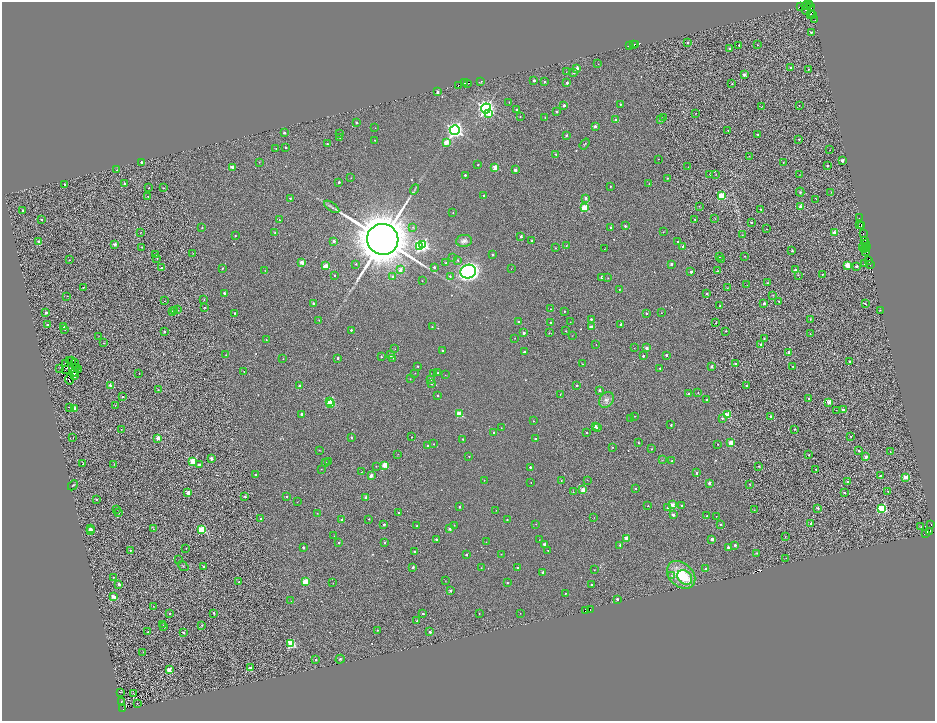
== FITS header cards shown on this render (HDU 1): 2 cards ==
NAXIS1  =                 1865
NAXIS2  =                 1437

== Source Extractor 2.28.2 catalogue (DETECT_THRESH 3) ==
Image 1865 x 1437 px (HDU 1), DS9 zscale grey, zoomed out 1/2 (1 PNG px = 2 x 2 image px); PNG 937 x 723 px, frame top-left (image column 1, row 1437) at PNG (2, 2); each listed source drawn as its Kron ellipse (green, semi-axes under 4 px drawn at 4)
Background 1.09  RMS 3.2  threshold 9.72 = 3 sigma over >= 5 px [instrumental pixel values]
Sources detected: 607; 113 cannot appear on this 1/2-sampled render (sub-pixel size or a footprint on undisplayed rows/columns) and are neither listed nor drawn; the other 494 listed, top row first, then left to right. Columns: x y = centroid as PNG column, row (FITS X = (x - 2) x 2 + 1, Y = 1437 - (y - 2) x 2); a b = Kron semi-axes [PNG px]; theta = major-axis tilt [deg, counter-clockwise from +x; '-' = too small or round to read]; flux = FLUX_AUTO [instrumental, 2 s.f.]
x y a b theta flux
806 5 4 2 - 5.4e+03
810 5 3 2 - 3.2e+03
801 7 3 1 - 1.2e+04
811 7 2 1 - 1.0e+04
806 11 4 2 - 3.8e+03
811 14 2 2 - 2.8e+02
813 14 3 2 - 5.2e+03
814 20 2 1 - 1.5e+03
811 32 2 2 - 1.8e+03
688 42 2 2 - 1.0e+03
635 44 2 1 - 1.6e+03
634 45 2 1 - 3.8e+03
739 45 2 2 - 9.4e+02
757 45 2 1 - 2.4e+02
629 46 2 1 - 3.7e+03
730 49 2 2 - 9.0e+02
598 64 2 1 - 1.5e+02
577 68 2 2 - 7.3e+03
791 68 2 2 - 1.3e+03
808 69 2 2 - 4.7e+02
566 72 2 1 - 2.7e+02
574 72 2 2 - 2.3e+03
744 75 2 2 - 6.1e+03
534 80 2 2 - 2.2e+03
481 81 3 2 - 6.1e+02
545 82 2 2 - 1.6e+03
465 83 3 1 - 1.6e+03
467 83 2 1 - 4.0e+03
567 83 2 2 - 2.3e+03
732 84 2 2 - 7.9e+02
458 85 3 1 - 7.0e+03
438 92 2 2 - 4.8e+03
509 102 2 2 - 2.4e+02
620 104 2 2 - 7.0e+02
564 105 2 2 - 3.5e+03
799 106 2 1 - 1.8e+02
761 107 3 2 - 2.5e+02
486 108 5 5 - 2.2e+05
517 109 2 2 - 1.5e+03
556 112 2 2 - 1.0e+03
489 113 3 3 - 1.1e+04
696 113 2 1 - 3.0e+02
520 116 2 2 - 4.5e+02
545 117 2 2 - 3.1e+02
664 117 2 2 - 4.4e+02
616 120 2 2 - 1.5e+03
660 120 2 2 - 1.3e+03
356 123 2 2 - 1.5e+03
595 126 2 2 - 3.3e+03
375 128 2 2 - 2.0e+02
455 130 5 5 - 2.0e+05
728 130 2 2 - 3.6e+02
284 133 2 2 - 1.6e+03
340 134 2 1 - 2.3e+02
566 135 2 2 - 1.1e+03
758 135 2 2 - 5.9e+02
340 138 2 2 - 2.5e+02
799 139 2 2 - 8.2e+02
375 140 2 2 - 4.1e+02
446 142 3 2 - 1.4e+04
327 144 2 2 - 1.2e+03
585 144 6 2 53 5.8e+02
286 148 2 2 - 1.0e+03
276 149 2 1 - 2.7e+02
830 150 2 1 - 1.3e+02
556 154 2 2 - 1.4e+03
749 156 2 2 - 3.1e+02
658 159 2 1 - 1.6e+02
842 160 2 2 - 3.3e+03
142 162 2 2 - 1.2e+03
259 162 2 2 - 3.2e+02
783 162 2 2 - 2.6e+02
478 165 2 2 - 7.9e+02
827 166 2 2 - 1.0e+03
232 167 3 2 - 4.2e+03
495 167 2 2 - 1.2e+04
688 167 2 1 - 1.2e+03
117 170 2 2 - 4.5e+02
515 170 2 2 - 4.3e+03
710 174 2 2 - 7.7e+02
465 175 2 2 - 1.3e+03
716 175 2 2 - 2.4e+02
800 175 2 1 - 1.5e+02
351 178 2 1 - 2.1e+02
668 178 3 2 - 5.1e+02
339 182 2 2 - 1.1e+03
124 183 2 2 - 9.5e+02
64 184 2 2 - 9.8e+02
649 184 2 1 - 2.3e+02
610 187 2 1 - 4.3e+02
149 188 2 2 - 3.9e+02
163 188 2 2 - 5.0e+02
414 189 5 2 - 7.5e+02
800 192 4 3 - 8.7e+02
831 192 3 2 - 3.7e+02
148 196 2 2 - 3.9e+02
484 196 2 2 - 2.3e+03
722 196 3 3 - 3.3e+04
586 198 2 2 - 3.7e+03
290 199 2 2 - 1.0e+03
816 199 2 2 - 2.6e+02
699 206 2 2 - 4.0e+02
332 207 9 3 -35 1.3e+03
801 207 2 2 - 7.4e+03
584 208 3 3 - 2.6e+04
761 209 2 2 - 6.3e+02
23 210 2 2 - 5.6e+02
453 213 2 2 - 3.7e+02
859 218 2 1 - 7.1e+02
42 219 2 2 - 1.0e+03
695 219 2 2 - 5.8e+02
715 219 2 1 - 1.5e+02
279 220 2 2 - 5.5e+02
751 222 2 2 - 1.1e+03
859 225 2 1 - 1.5e+03
625 226 2 2 - 1.4e+03
861 226 3 2 - 3.9e+03
413 227 3 3 - 6.6e+02
611 227 2 2 - 5.5e+02
202 228 2 2 - 3.8e+02
767 229 2 2 - 2.1e+02
663 232 2 2 - 2.7e+02
834 232 2 2 - 5.1e+03
140 233 2 1 - 2.3e+02
275 233 2 2 - 3.8e+02
863 234 2 1 - 3.3e+03
742 235 3 2 - 2.2e+02
235 236 2 2 - 8.2e+02
521 236 2 2 - 1.8e+03
383 239 16 15 - 2.9e+06
865 240 2 1 - 9.1e+02
334 241 2 2 - 3.6e+03
464 241 8 6 6 2.8e+03
532 241 2 2 - 8.5e+02
677 241 2 2 - 5.1e+02
39 242 2 2 - 6.8e+03
865 243 2 1 - 3.2e+03
115 244 2 2 - 5.0e+03
422 245 4 3 - 1.0e+05
566 246 2 2 - 3.8e+02
142 247 2 2 - 4.3e+02
420 247 4 3 - 3.9e+04
683 247 2 2 - 2.8e+03
863 247 3 1 - 1.4e+03
866 247 3 1 - 1.8e+02
555 248 2 2 - 4.6e+02
604 249 2 1 - 2.2e+02
867 249 2 1 - 9.0e+03
865 250 2 1 - 1.4e+03
792 251 2 2 - 1.7e+03
865 252 2 1 - 1.2e+03
193 253 2 2 - 2.1e+02
155 254 2 2 - 6.0e+02
493 255 2 2 - 1.4e+03
745 256 2 1 - 3.3e+02
719 257 2 2 - 5.3e+02
453 258 2 2 - 2.9e+02
157 259 2 1 - 2.8e+02
69 260 2 2 - 3.5e+02
458 260 3 3 - 6.5e+02
721 260 2 2 - 8.6e+02
868 261 2 1 - 1.1e+03
302 263 2 2 - 1.2e+04
446 263 2 2 - 8.8e+02
356 264 2 2 - 7.6e+02
671 264 2 2 - 2.3e+03
864 264 2 2 - 1.9e+02
847 265 2 2 - 1.3e+04
870 265 2 2 - 1.1e+04
326 266 3 2 - 1.3e+04
856 266 2 2 - 2.4e+03
434 267 2 2 - 2.2e+03
161 268 2 2 - 5.6e+02
222 268 2 2 - 6.1e+02
511 269 2 2 - 1.7e+02
400 270 2 2 - 5.0e+03
795 270 2 2 - 3.1e+03
265 271 2 1 - 1.5e+02
468 271 8 6 19 4.9e+05
691 271 2 2 - 2.6e+03
717 271 2 2 - 5.6e+02
822 274 2 2 - 4.8e+02
334 275 2 2 - 5.7e+02
798 275 2 2 - 3.1e+02
392 276 2 2 - 1.7e+03
450 276 2 2 - 8.3e+02
601 277 2 2 - 1.8e+03
608 278 2 1 - 1.8e+02
422 281 2 1 - 3.5e+02
767 283 3 2 - 4.6e+02
747 285 2 1 - 2.0e+02
83 287 2 2 - 5.2e+02
727 288 2 2 - 2.7e+02
619 290 2 2 - 3.9e+02
224 293 2 2 - 1.4e+03
707 293 2 2 - 1.8e+03
773 295 3 2 - 2.4e+02
67 296 2 1 - 3.1e+02
204 299 2 2 - 5.6e+02
164 301 2 2 - 1.4e+02
779 301 2 1 - 3.9e+02
313 303 2 2 - 1.7e+03
764 303 2 2 - 2.6e+03
865 304 3 2 - 5.5e+02
720 306 2 2 - 6.3e+02
205 307 2 2 - 5.0e+02
550 309 2 1 - 2.5e+02
177 310 2 2 - 7.4e+02
880 310 2 1 - 2.4e+02
172 311 2 2 - 3.0e+02
175 311 2 2 - 2.4e+03
564 311 2 2 - 6.9e+02
46 312 2 2 - 2.7e+03
235 313 2 2 - 8.6e+02
646 313 2 2 - 7.0e+02
661 313 2 1 - 2.7e+02
591 319 2 2 - 1.1e+03
810 319 2 2 - 4.2e+02
319 320 3 2 - 4.0e+02
519 322 2 2 - 1.6e+03
550 322 2 2 - 1.1e+03
570 322 2 2 - 2.4e+02
716 323 2 2 - 3.3e+02
621 324 2 2 - 3.9e+03
47 325 2 2 - 1.5e+03
63 326 2 2 - 1.4e+03
432 327 2 2 - 6.3e+02
591 327 2 2 - 6.5e+03
65 329 2 2 - 5.5e+02
351 330 2 2 - 1.2e+03
164 331 2 2 - 5.6e+02
566 331 2 2 - 4.1e+02
726 331 2 2 - 4.7e+02
524 333 2 2 - 3.0e+03
549 333 2 2 - 2.4e+02
810 334 2 1 - 8.1e+03
99 336 2 1 - 1.6e+02
572 336 2 1 - 1.5e+02
515 338 2 2 - 1.8e+02
764 338 2 2 - 6.6e+02
266 339 2 2 - 2.2e+02
103 343 2 2 - 4.3e+02
596 345 2 1 - 1.3e+02
761 345 2 2 - 5.3e+03
634 348 2 1 - 1.7e+02
646 348 2 2 - 4.8e+03
395 349 2 2 - 2.8e+02
443 350 2 2 - 1.1e+03
524 352 2 2 - 2.2e+03
788 352 2 2 - 1.8e+03
226 355 2 1 - 3.0e+02
390 355 2 2 - 5.1e+03
666 355 2 2 - 1.9e+03
643 356 2 2 - 1.9e+03
381 357 2 2 - 6.7e+02
283 358 2 1 - 1.7e+02
338 358 2 2 - 2.0e+03
392 358 3 3 - 7.8e+02
70 360 2 1 - 1.9e+02
71 360 2 1 - 1.8e+02
850 362 2 2 - 2.2e+03
65 364 3 1 - 2.3e+02
75 364 5 1 - 4.7e+02
582 364 2 2 - 5.3e+02
736 364 2 2 - 4.2e+03
418 366 2 2 - 5.0e+02
712 366 2 2 - 3.8e+03
793 366 2 2 - 7.6e+02
77 367 4 1 - 2.6e+02
660 368 2 2 - 6.6e+02
60 369 2 1 - 1.5e+02
66 369 2 1 - 2.2e+02
79 369 2 1 - 2.2e+02
244 371 2 1 - 2.9e+02
73 373 4 3 - 5.4e+02
139 373 2 1 - 5.0e+02
415 373 2 1 - 1.7e+02
434 373 2 1 - 4.0e+02
438 373 2 2 - 8.6e+02
445 375 2 2 - 1.7e+02
75 376 3 1 - 3.3e+02
70 379 6 1 79 4.3e+02
410 379 2 1 - 3.0e+02
430 379 2 2 - 1.6e+03
431 383 2 2 - 2.1e+03
110 385 2 2 - 3.9e+03
577 385 2 2 - 9.3e+02
300 386 2 2 - 5.3e+03
746 386 2 2 - 1.3e+03
158 390 2 2 - 3.0e+02
600 390 2 2 - 2.2e+03
698 393 2 2 - 5.3e+02
560 394 2 1 - 2.8e+02
688 394 2 2 - 2.5e+03
123 396 2 2 - 6.1e+02
438 396 2 2 - 6.3e+02
809 399 2 2 - 1.5e+03
606 400 8 6 51 3.0e+03
706 400 2 2 - 1.1e+03
329 401 3 3 - 4.6e+04
829 402 2 2 - 8.5e+03
331 404 3 2 - 6.2e+03
115 405 2 1 - 1.6e+02
70 407 2 2 - 6.6e+02
75 408 2 2 - 2.1e+03
836 410 2 1 - 1.6e+02
843 410 2 2 - 5.8e+03
301 414 2 2 - 2.2e+03
459 414 3 3 - 2.7e+04
727 415 3 3 - 2.1e+04
635 416 2 1 - 3.7e+02
771 417 2 2 - 2.6e+03
722 418 3 3 - 9.2e+02
630 419 2 2 - 4.2e+02
533 421 2 2 - 2.5e+02
671 425 2 2 - 1.1e+03
595 426 2 2 - 3.5e+03
501 428 2 1 - 2.7e+02
597 428 2 2 - 3.7e+03
121 429 2 1 - 2.6e+02
794 429 2 2 - 4.5e+02
494 433 2 2 - 9.4e+02
586 433 2 2 - 7.2e+02
851 436 2 2 - 4.4e+02
351 437 2 2 - 1.8e+03
412 437 2 1 - 2.8e+02
73 438 2 1 - 1.8e+02
158 438 2 2 - 1.3e+04
463 439 2 2 - 7.3e+02
535 439 2 2 - 1.3e+03
731 442 2 2 - 1.2e+04
638 443 2 2 - 6.8e+02
434 444 2 1 - 3.8e+02
718 444 2 1 - 3.1e+02
428 446 2 2 - 2.9e+03
612 447 2 2 - 3.3e+02
652 449 2 2 - 4.4e+02
319 450 2 1 - 1.8e+02
859 451 2 2 - 1.3e+03
890 451 2 1 - 3.4e+02
398 454 2 1 - 1.3e+02
809 455 2 2 - 9.3e+02
469 456 2 2 - 6.3e+02
866 457 2 2 - 5.3e+03
211 458 2 2 - 4.1e+03
662 460 3 2 - 3.6e+02
193 461 3 3 - 2.5e+04
329 461 2 2 - 3.3e+02
672 461 3 2 - 8.3e+02
325 462 2 2 - 3.6e+02
83 463 3 2 - 5.2e+02
114 465 2 1 - 2.0e+02
199 465 2 2 - 2.9e+03
384 465 2 2 - 1.4e+04
376 466 2 2 - 2.8e+02
759 466 2 2 - 5.1e+02
530 467 2 2 - 1.5e+03
321 469 2 1 - 2.0e+02
816 469 2 2 - 7.8e+02
361 472 2 2 - 2.6e+02
697 473 2 2 - 1.3e+03
256 475 2 2 - 1.2e+03
371 475 2 2 - 6.7e+03
880 476 2 2 - 1.5e+03
906 477 2 2 - 1.1e+04
484 480 2 2 - 3.1e+02
561 480 2 2 - 4.3e+02
587 480 2 2 - 2.4e+02
848 482 2 2 - 3.5e+03
531 483 2 1 - 2.7e+02
709 483 2 2 - 3.9e+03
749 484 2 2 - 3.1e+02
73 485 6 2 45 5.0e+02
635 488 2 2 - 6.0e+02
583 490 2 2 - 1.3e+04
888 491 2 2 - 4.7e+02
188 492 2 2 - 8.7e+03
573 492 2 1 - 2.5e+02
845 493 2 2 - 1.2e+03
245 496 2 2 - 2.0e+03
286 496 2 2 - 7.2e+02
366 497 2 2 - 5.9e+03
96 499 2 2 - 9.7e+02
297 502 2 1 - 2.6e+02
672 505 2 2 - 1.1e+04
682 505 2 2 - 1.5e+03
648 506 2 2 - 3.4e+02
459 507 2 2 - 1.0e+03
667 508 3 2 - 7.4e+02
818 508 2 2 - 2.0e+03
882 508 3 3 - 6.0e+04
117 509 2 1 - 3.1e+02
496 510 2 1 - 2.0e+02
754 510 2 1 - 1.2e+02
399 512 2 2 - 7.2e+02
119 513 2 1 - 4.6e+02
317 513 3 2 - 3.2e+02
673 515 2 2 - 4.1e+03
707 516 2 2 - 1.1e+03
716 516 2 1 - 2.0e+02
594 517 2 1 - 1.3e+02
261 519 2 2 - 1.8e+03
369 519 2 1 - 4.8e+02
342 520 2 2 - 4.5e+03
507 520 2 2 - 7.1e+02
811 523 2 2 - 3.9e+03
384 524 2 2 - 1.8e+03
536 524 2 1 - 1.7e+02
720 524 2 2 - 1.4e+03
931 524 2 1 - 2.0e+03
454 525 2 2 - 4.9e+02
417 526 2 2 - 6.8e+02
921 527 3 2 - 4.2e+02
90 528 2 2 - 1.9e+03
153 529 2 2 - 5.8e+02
450 529 2 2 - 5.6e+03
201 530 3 3 - 4.7e+04
91 531 3 2 - 8.5e+03
930 531 2 1 - 7.5e+02
926 533 2 2 - 8.8e+02
334 536 2 2 - 2.2e+02
785 537 2 2 - 2.0e+02
626 538 3 2 - 6.5e+03
436 539 2 2 - 2.6e+03
712 539 2 2 - 4.6e+03
539 540 2 1 - 1.7e+02
486 542 2 2 - 2.0e+02
339 543 2 2 - 9.7e+02
385 543 2 2 - 7.1e+02
545 544 2 2 - 5.2e+03
620 545 2 2 - 1.5e+03
735 545 2 2 - 2.7e+03
303 547 2 2 - 1.6e+03
728 547 2 2 - 3.1e+03
186 548 2 2 - 4.9e+02
130 550 2 2 - 4.1e+02
548 550 2 1 - 3.5e+02
414 552 2 2 - 1.6e+03
756 553 3 3 - 4.4e+02
466 554 2 2 - 1.7e+03
501 554 2 2 - 4.3e+02
786 558 2 1 - 1.9e+02
179 560 2 2 - 2.4e+02
183 566 6 3 -39 6.5e+02
204 567 2 2 - 1.4e+03
413 567 2 2 - 2.1e+03
517 567 2 2 - 9.2e+02
481 568 2 2 - 4.8e+02
705 569 2 2 - 1.1e+03
594 570 2 2 - 2.2e+02
543 572 2 2 - 5.7e+03
681 575 16 11 -43 2.2e+04
672 576 4 3 - 8.4e+02
114 577 2 2 - 3.7e+02
685 577 8 6 -44 1.6e+04
445 581 2 1 - 1.4e+02
239 582 2 2 - 6.4e+02
305 582 3 2 - 2.0e+04
333 583 2 2 - 2.5e+02
507 583 2 2 - 8.9e+02
119 584 2 2 - 3.2e+03
591 584 2 2 - 1.2e+03
450 591 2 2 - 2.8e+03
565 593 2 2 - 5.0e+02
114 597 2 2 - 1.2e+04
617 599 2 2 - 2.0e+03
291 601 2 2 - 1.9e+02
153 606 2 1 - 3.4e+02
586 610 3 2 - 6.1e+02
590 610 2 1 - 2.3e+03
214 613 2 2 - 1.5e+03
423 613 2 2 - 1.7e+03
520 613 2 1 - 2.4e+02
170 614 2 2 - 1.7e+03
479 614 2 2 - 4.4e+02
417 621 2 2 - 1.5e+03
163 625 3 2 - 3.2e+02
202 625 2 2 - 4.5e+02
164 627 2 2 - 5.4e+02
378 630 2 2 - 4.3e+02
148 632 2 1 - 3.4e+02
183 632 2 2 - 1.1e+03
430 632 2 2 - 2.9e+03
291 644 3 3 - 4.7e+04
143 652 2 1 - 2.0e+02
340 659 4 3 - 7.2e+02
316 660 2 2 - 1.2e+03
250 667 2 2 - 4.2e+03
169 670 3 2 - 1.5e+04
120 692 2 1 - 1.9e+02
133 693 2 1 - 1.5e+02
121 702 2 2 - 2.9e+02
137 703 2 1 - 1.6e+02
123 708 3 2 - 8.0e+02
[113 sub-pixel or undisplayed-footprint detections neither listed nor drawn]